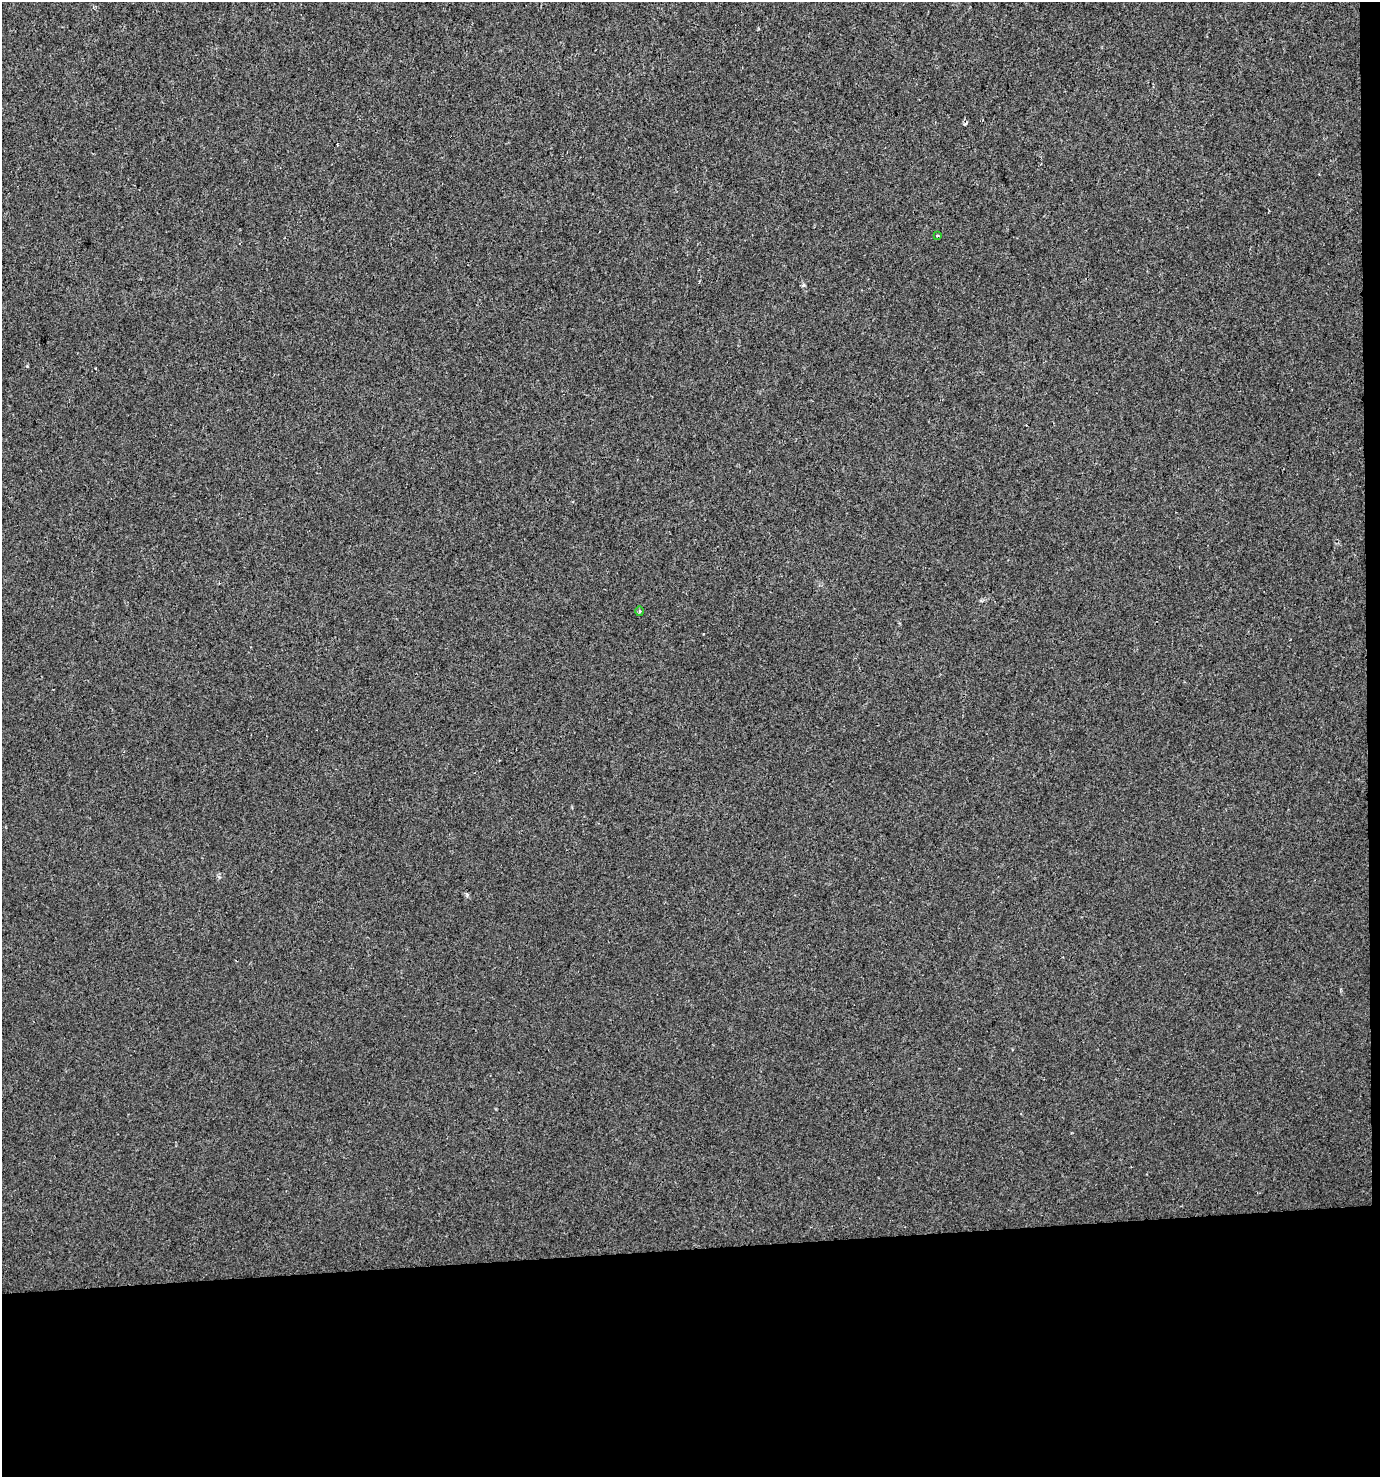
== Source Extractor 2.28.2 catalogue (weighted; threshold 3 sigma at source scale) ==
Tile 9 of 3 x 3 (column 3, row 3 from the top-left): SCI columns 2792-4169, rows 1-1475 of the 4169 x 4426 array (HDU 1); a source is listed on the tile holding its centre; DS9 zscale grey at full resolution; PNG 1382 x 1479 px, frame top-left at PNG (2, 2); each listed source drawn as its Kron ellipse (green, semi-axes under 4 px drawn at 4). Shown black and unused: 16% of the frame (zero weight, under 2 of 3 exposures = <1% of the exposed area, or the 3 px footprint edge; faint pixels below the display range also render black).
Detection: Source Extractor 2.28.2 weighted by HDU 2 'WHT'; one run over the whole footprint, this tile lists its part. Background 0.00468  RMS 0.0037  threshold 0.0165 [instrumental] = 3 sigma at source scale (4.5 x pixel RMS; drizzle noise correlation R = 1.50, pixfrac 1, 0.0396/0.0396 arcsec/px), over >= 5 px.
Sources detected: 3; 1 cosmic-ray / hot-pixel residue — neither listed nor drawn; the other 2 listed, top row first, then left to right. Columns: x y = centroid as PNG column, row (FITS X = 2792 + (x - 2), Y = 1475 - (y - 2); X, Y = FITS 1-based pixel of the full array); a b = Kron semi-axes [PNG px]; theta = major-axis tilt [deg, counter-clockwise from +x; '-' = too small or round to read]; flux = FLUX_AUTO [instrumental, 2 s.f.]
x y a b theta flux
938 236 3 3 - 0.64
639 611 5 3 - 0.39